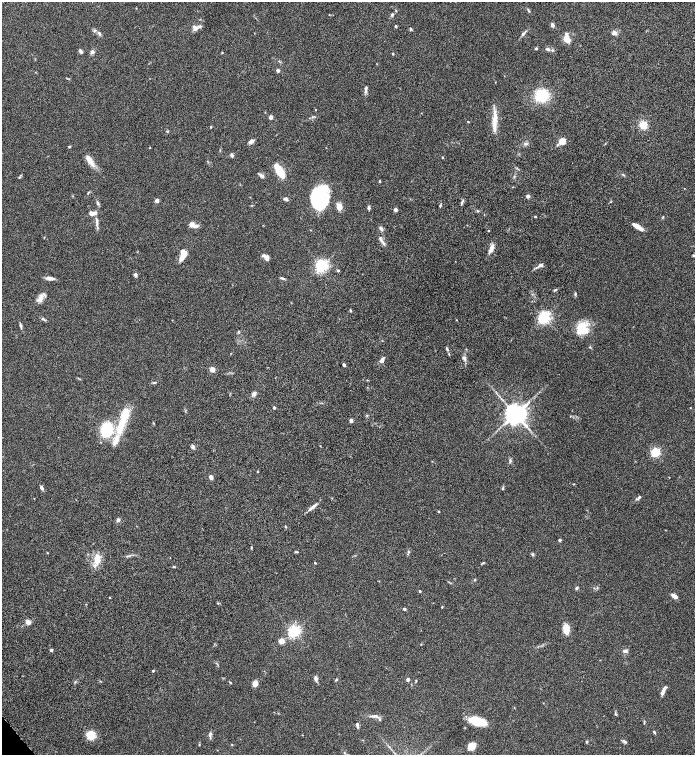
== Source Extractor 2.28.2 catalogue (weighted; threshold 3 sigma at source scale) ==
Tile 10 of 4 x 4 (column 2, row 3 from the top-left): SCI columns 1647-3031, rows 1608-3112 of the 6200 x 6220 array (HDU 1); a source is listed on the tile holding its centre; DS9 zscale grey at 2 x 2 block average (1 PNG px = mean of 2 x 2 image px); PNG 697 x 757 px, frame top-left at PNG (2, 2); no overlay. Shown black and unused: <1% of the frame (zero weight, under 6 of 12 exposures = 6% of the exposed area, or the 3 px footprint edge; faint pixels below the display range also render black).
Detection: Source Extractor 2.28.2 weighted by HDU 2 'WHT'; one run over the whole footprint, this tile lists its part. Background 0.0762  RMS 0.0039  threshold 0.016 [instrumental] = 3 sigma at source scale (4.09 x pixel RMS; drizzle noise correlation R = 1.36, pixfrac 0.8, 0.05/0.05 arcsec/px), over >= 5 px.
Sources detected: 159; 1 inside a brighter object's white glare — not listed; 11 inside a brighter listed object's ellipse — not listed separately; the other 147 listed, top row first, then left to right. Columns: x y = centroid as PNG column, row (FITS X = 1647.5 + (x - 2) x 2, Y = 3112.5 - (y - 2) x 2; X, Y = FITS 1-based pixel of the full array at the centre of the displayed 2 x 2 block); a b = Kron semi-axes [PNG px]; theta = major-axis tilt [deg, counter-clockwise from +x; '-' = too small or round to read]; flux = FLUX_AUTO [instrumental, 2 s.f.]
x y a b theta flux
528 10 6 2 -55 0.92
396 11 3 2 - 0.51
392 14 5 3 - 1.1
552 25 4 4 - 2.2
396 26 3 3 - 0.88
195 28 7 6 - 3.2
411 29 5 3 - 0.85
99 33 5 3 - 1.5
614 33 7 5 0 2.8
523 34 6 3 47 1.7
566 39 7 6 - 7.1
536 48 3 2 - 0.89
547 49 6 4 -31 1.4
81 51 5 3 - 2.1
92 52 5 4 - 2.2
222 53 2 2 - 0.5
393 54 3 2 - 0.6
278 70 4 3 - 1.6
365 90 7 4 -89 2.1
542 95 10 10 - 31
271 117 3 3 - 3.9
495 117 18 5 -86 7.8
468 121 2 2 - 0.49
643 125 7 6 - 10
211 127 3 2 - 0.64
167 131 3 2 - 0.62
251 141 6 4 38 2.7
562 141 3 3 - 24
558 145 4 3 - 0.97
69 147 3 3 - 0.74
150 148 2 2 - 0.37
232 155 4 3 - 1.9
442 157 2 2 - 0.85
89 160 16 6 -59 6.8
279 171 12 4 -58 30
262 176 6 4 -45 1.8
19 177 3 2 - 0.51
380 181 3 3 - 0.74
528 196 4 4 - 1.9
286 199 6 4 -39 1.5
157 200 2 2 - 6.1
319 200 22 13 82 75
462 201 7 2 64 1.2
98 203 6 3 -69 1.5
440 206 3 3 - 0.88
339 207 7 5 -81 6.2
369 207 4 3 - 1.6
395 210 4 4 - 2
91 213 7 4 -27 3.1
535 217 3 2 - 0.65
663 217 3 2 - 0.51
97 221 11 3 -80 2.7
191 224 3 3 - 8.7
196 226 8 4 5 2.6
637 226 12 5 -29 5.6
381 229 5 3 - 2.6
488 230 2 2 - 0.47
382 242 12 2 -48 2.2
491 248 11 5 75 4
183 255 12 5 65 12
693 255 2 2 - 0.99
267 259 7 4 82 2.5
540 265 7 4 24 2.4
322 266 4 4 - 200
338 270 3 3 - 0.99
135 275 5 3 - 1.8
50 278 10 4 -6 3.7
282 278 7 2 -20 1.2
555 290 6 2 29 0.85
575 294 5 3 - 0.94
41 298 12 5 78 4.5
350 311 4 2 - 0.59
544 317 4 4 - 190
43 319 5 3 - 1.3
456 320 3 2 - 0.29
21 325 8 3 -73 1.4
582 330 16 11 -5 16
590 347 3 3 - 0.56
447 349 5 3 - 1.2
449 354 3 2 - 0.47
465 359 6 4 -64 2
382 360 6 4 63 3.2
344 365 3 2 - 1.7
212 369 5 4 - 3.8
155 382 5 3 - 0.88
254 394 6 4 58 2.5
274 407 2 2 - 1.7
690 408 3 2 - 0.3
515 414 5 5 - 770
351 421 2 2 - 5
121 427 27 9 71 22
106 430 12 9 72 35
193 447 5 4 - 1.6
655 452 3 3 - 80
510 461 3 3 - 0.87
211 477 5 4 - 2.2
669 477 2 2 - 0.37
41 488 5 3 - 1.9
503 488 4 3 - 0.81
639 497 7 3 55 1.6
313 507 14 3 37 3.4
438 511 3 3 - 0.48
118 520 5 4 - 1.6
285 527 3 2 - 0.68
560 540 3 3 - 1.1
251 548 3 2 - 0.55
297 552 4 3 - 0.75
408 552 4 3 - 0.95
47 553 2 2 - 0.42
533 554 4 3 - 1.1
97 559 13 7 86 9.4
315 563 3 2 - 0.52
483 563 5 2 - 0.73
174 567 3 3 - 0.79
475 580 3 2 - 0.57
576 588 4 3 - 1.1
420 591 2 2 - 0.99
674 596 7 4 -29 3.4
442 607 3 2 - 0.49
404 609 3 3 - 1.2
28 622 3 2 - 12
566 629 9 6 -80 9.5
294 631 4 4 - 180
281 641 4 4 - 6.8
421 644 2 2 - 0.35
51 650 4 3 - 1.1
625 651 5 4 - 2
153 670 3 3 - 0.67
316 678 6 4 -76 2.4
408 679 4 3 - 1.7
336 680 4 2 - 0.75
416 680 3 2 - 0.56
230 682 4 2 - 0.61
255 683 5 4 - 6.4
663 691 8 3 69 4.5
373 716 10 3 -4 2.5
380 719 3 2 - 0.57
476 721 17 8 -16 18
357 726 5 4 - 1.3
654 732 4 3 - 0.99
210 734 8 3 89 2
91 735 8 7 - 13
587 742 3 3 - 0.83
625 742 7 3 -35 1.3
199 744 3 2 - 0.41
232 745 3 2 - 0.44
472 746 7 5 34 12
Isophote crosses this tile's border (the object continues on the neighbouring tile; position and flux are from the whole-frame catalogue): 1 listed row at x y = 693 255
Diffuse or blended objects may show on this block-average render without a row.